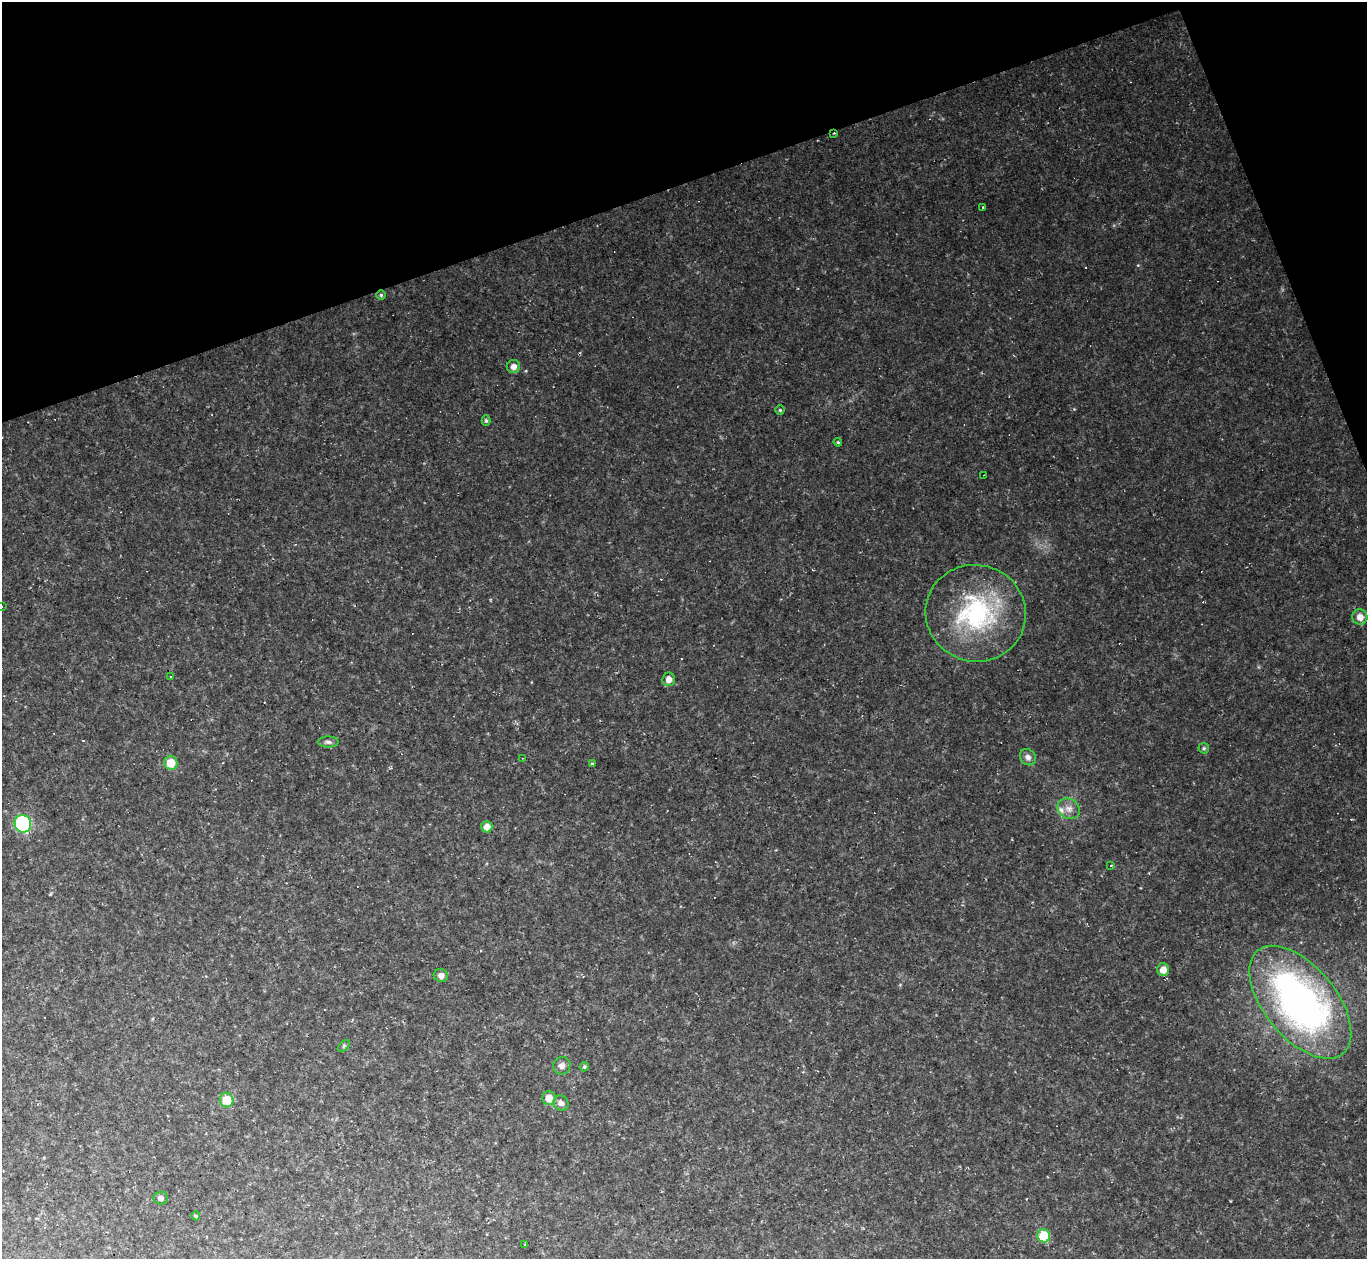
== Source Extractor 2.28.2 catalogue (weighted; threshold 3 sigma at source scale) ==
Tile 3 of 4 x 4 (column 3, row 1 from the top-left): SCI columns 2733-4097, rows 4045-5301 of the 5463 x 5448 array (HDU 1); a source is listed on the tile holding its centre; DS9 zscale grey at full resolution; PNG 1369 x 1261 px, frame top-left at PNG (2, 2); each listed source drawn as its Kron ellipse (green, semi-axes under 4 px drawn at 4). Shown black and unused: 17% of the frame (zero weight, under 2 of 3 exposures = <1% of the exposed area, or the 3 px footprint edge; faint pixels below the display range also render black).
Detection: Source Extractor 2.28.2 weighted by HDU 2 'WHT'; one run over the whole footprint, this tile lists its part. Background 0.0745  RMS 0.0088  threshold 0.0394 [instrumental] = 3 sigma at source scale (4.5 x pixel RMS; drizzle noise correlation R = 1.50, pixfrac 1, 0.05/0.05 arcsec/px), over >= 5 px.
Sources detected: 55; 18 cosmic-ray / hot-pixel residue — neither listed nor drawn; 1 inside a brighter listed object's ellipse — not listed separately; the other 36 listed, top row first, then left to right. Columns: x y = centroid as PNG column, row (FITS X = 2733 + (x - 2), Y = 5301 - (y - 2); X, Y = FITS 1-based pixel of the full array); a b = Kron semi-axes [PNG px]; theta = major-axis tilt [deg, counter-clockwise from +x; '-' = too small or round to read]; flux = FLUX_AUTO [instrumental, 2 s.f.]
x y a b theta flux
834 133 3 2 - 0.67
983 207 3 3 - 16
381 295 4 4 - 1.2
514 366 6 6 - 5
780 410 4 4 - 1.2
486 421 5 4 - 1.3
838 442 4 3 - 0.92
984 475 2 2 - 0.5
2 607 3 2 - 0.99
976 613 50 48 -16 120
1360 617 7 7 - 6.5
170 676 3 2 - 0.58
669 679 7 6 - 6.1
328 742 10 5 -1 2.6
1204 748 5 5 - 1.3
1028 757 9 7 -46 3.9
522 758 2 2 - 0.52
171 763 7 7 - 15
592 764 4 4 - 1.4
1069 809 12 9 -32 6.1
23 824 9 8 - 95
487 827 6 5 - 6.4
1111 865 3 2 - 1.4
1163 970 6 6 - 7.9
441 975 7 6 - 4.2
1300 1002 67 36 -50 350
344 1046 7 4 45 1.3
562 1066 9 8 - 4.3
584 1067 5 4 - 1.7
549 1098 7 6 - 11
227 1100 7 7 - 19
561 1103 8 7 - 3.4
161 1198 7 6 - 3.3
196 1216 4 4 - 1
1044 1236 7 6 - 29
525 1244 3 2 - 0.55
Overlapping masked pixels (flux is a lower limit): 1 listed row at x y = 834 133
Isophote crosses this tile's border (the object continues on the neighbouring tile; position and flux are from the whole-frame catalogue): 1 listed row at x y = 2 607